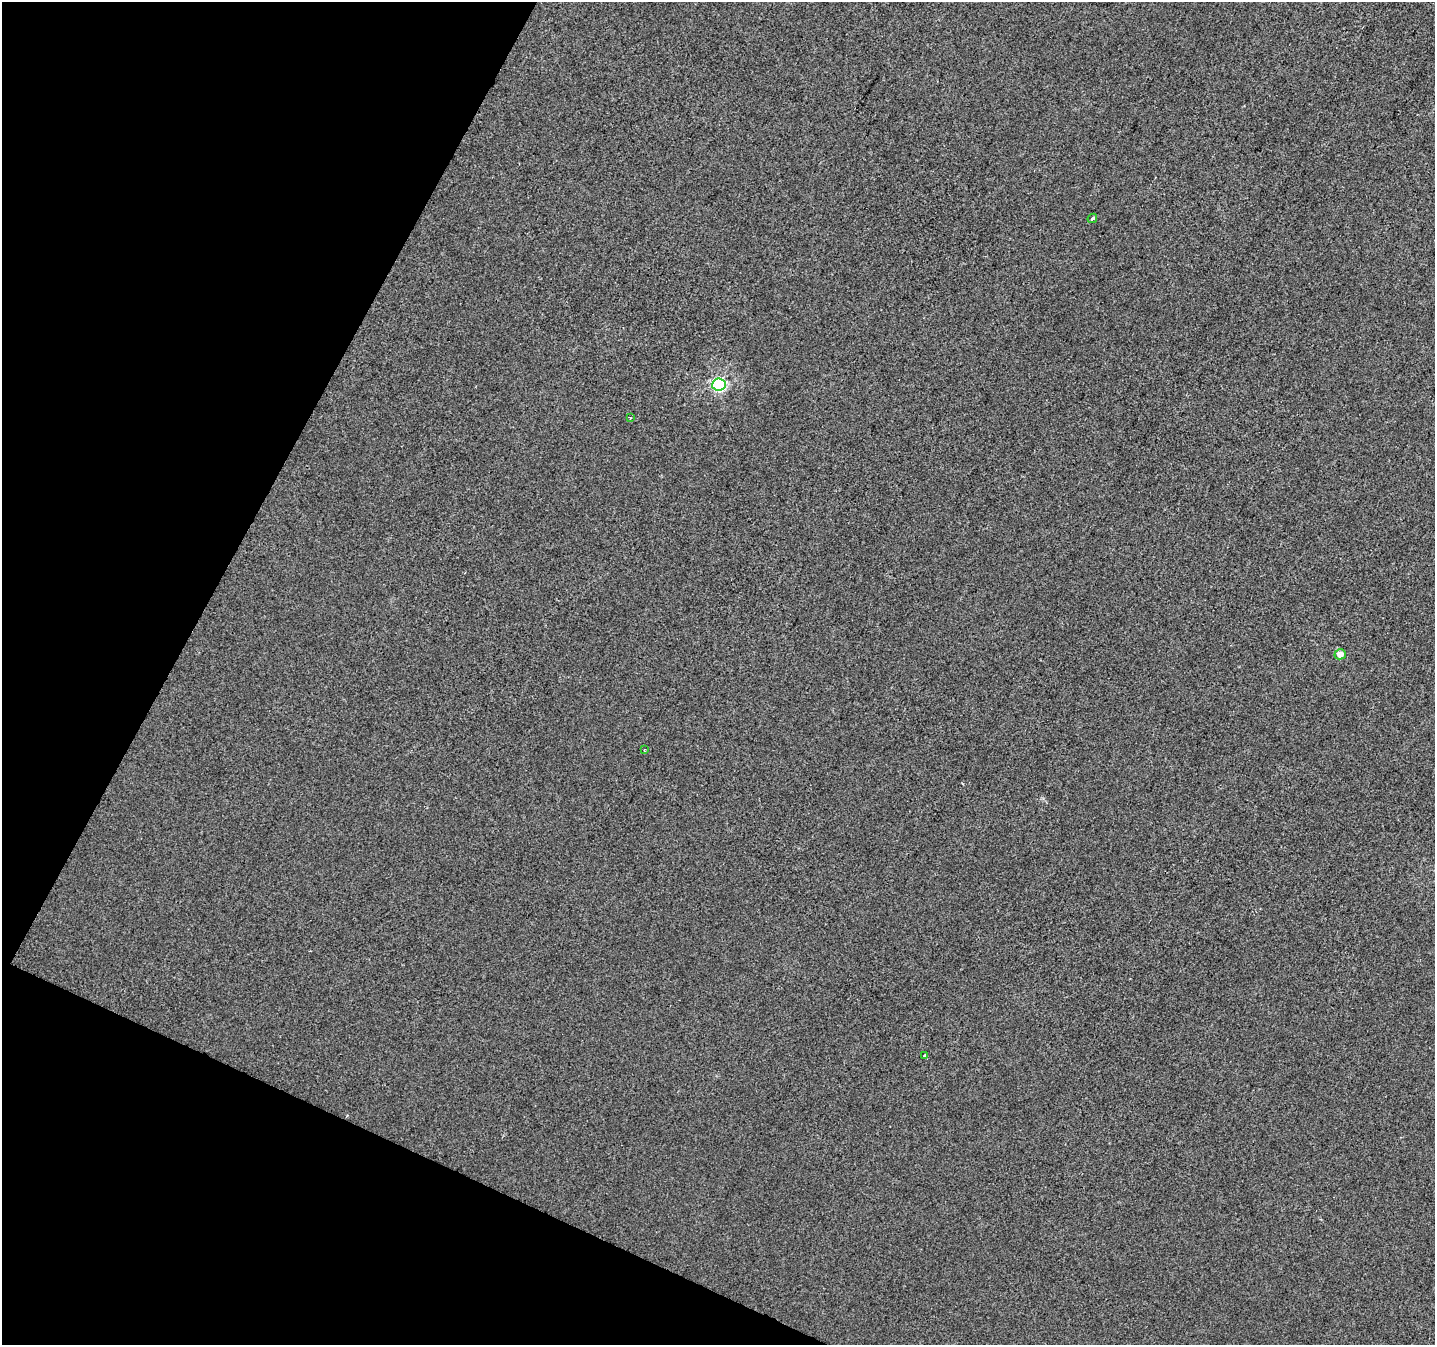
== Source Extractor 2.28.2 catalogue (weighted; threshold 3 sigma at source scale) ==
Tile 9 of 4 x 4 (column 1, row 3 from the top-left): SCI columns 7-1439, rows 1611-2953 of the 5737 x 5840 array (HDU 1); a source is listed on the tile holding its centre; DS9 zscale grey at full resolution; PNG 1437 x 1347 px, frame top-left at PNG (2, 2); each listed source drawn as its Kron ellipse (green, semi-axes under 4 px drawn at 4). Shown black and unused: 22% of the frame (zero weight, under 2 of 3 exposures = <1% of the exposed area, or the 3 px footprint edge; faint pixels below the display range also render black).
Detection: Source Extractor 2.28.2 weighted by HDU 2 'WHT'; one run over the whole footprint, this tile lists its part. Background 2.04e-04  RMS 0.0056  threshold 0.0252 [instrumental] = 3 sigma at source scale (4.5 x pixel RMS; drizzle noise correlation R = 1.50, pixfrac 1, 0.0396/0.0396 arcsec/px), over >= 5 px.
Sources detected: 6; all 6 listed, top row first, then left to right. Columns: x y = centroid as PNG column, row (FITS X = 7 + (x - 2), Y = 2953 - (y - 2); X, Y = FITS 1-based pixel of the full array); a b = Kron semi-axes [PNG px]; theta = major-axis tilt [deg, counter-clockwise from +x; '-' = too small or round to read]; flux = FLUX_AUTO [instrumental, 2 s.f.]
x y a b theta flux
1092 218 5 3 - 1.1
719 385 6 6 - 93
630 418 3 2 - 0.81
1340 654 6 5 - 5.5
644 750 3 2 - 0.65
925 1056 4 3 - 2.1